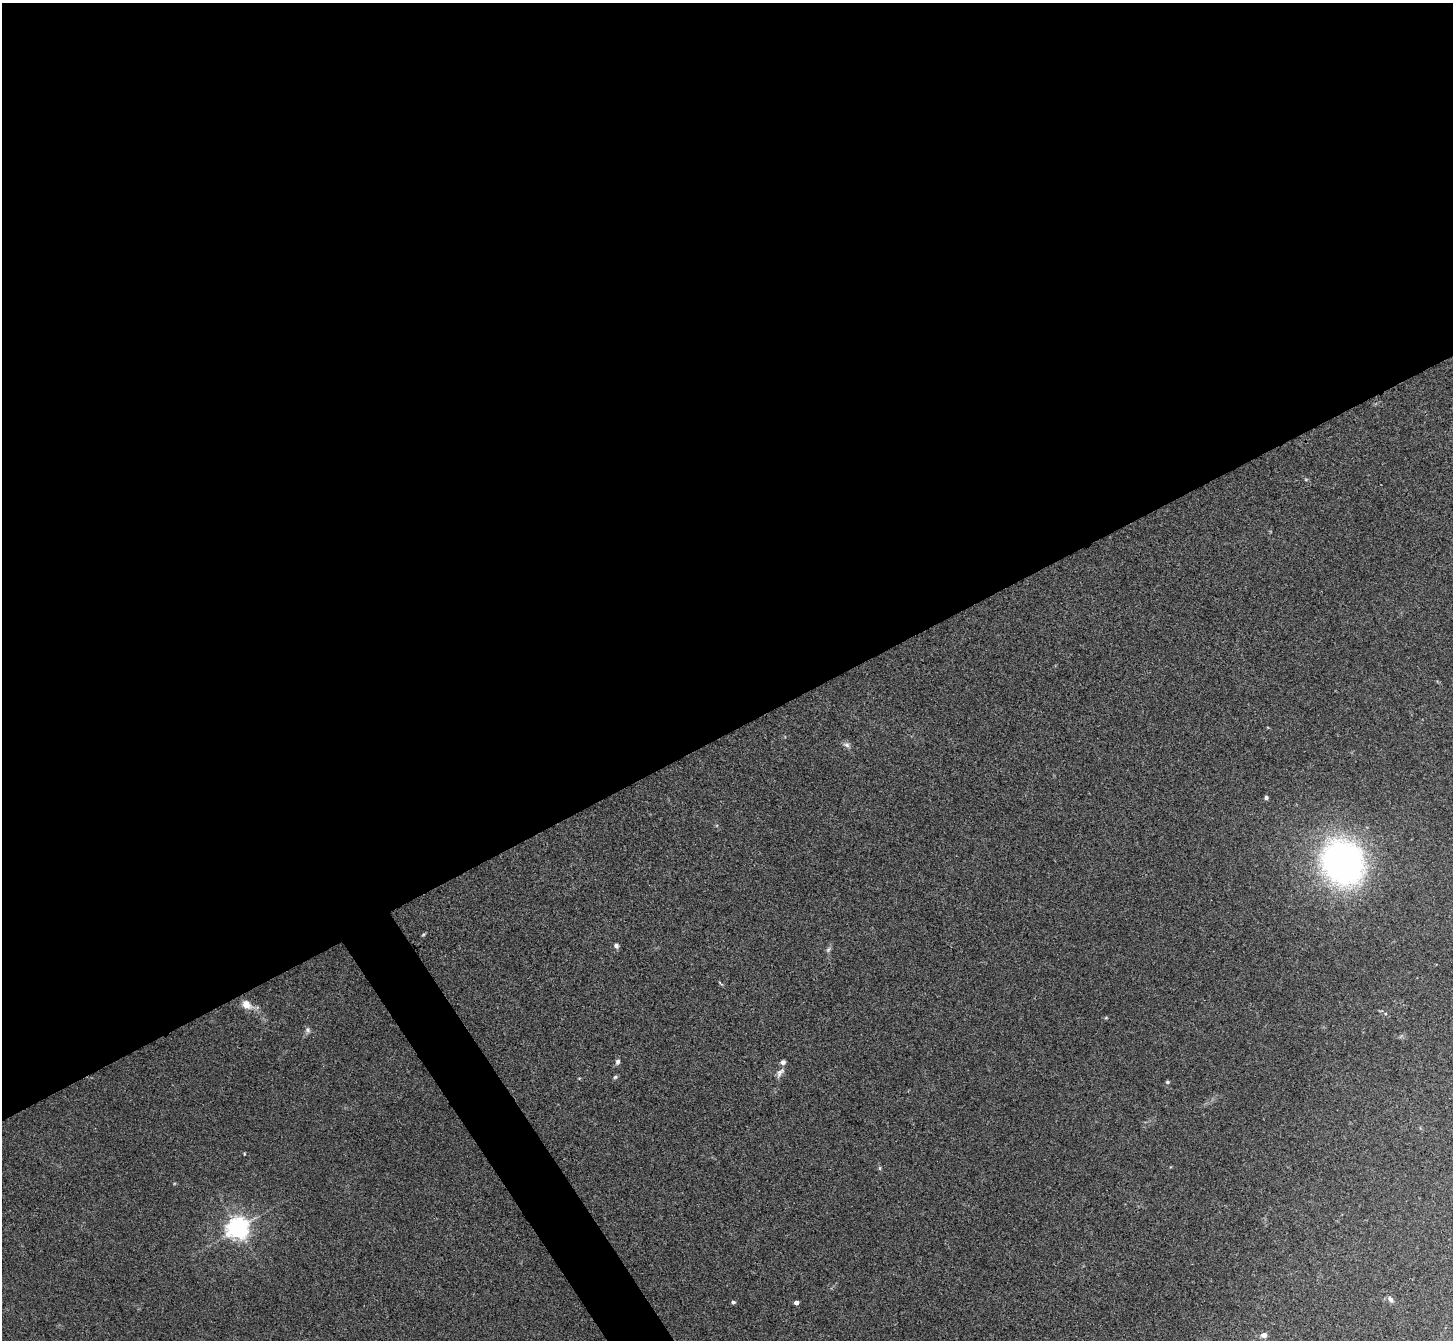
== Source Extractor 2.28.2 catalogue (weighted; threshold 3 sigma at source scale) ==
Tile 2 of 4 x 4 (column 2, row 1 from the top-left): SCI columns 1455-2905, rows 4173-5510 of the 5810 x 5804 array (HDU 1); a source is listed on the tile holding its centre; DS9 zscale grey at full resolution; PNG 1455 x 1342 px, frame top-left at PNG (2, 3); no overlay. Shown black and unused: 56% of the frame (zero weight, under 3 of 4 exposures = <1% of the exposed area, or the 3 px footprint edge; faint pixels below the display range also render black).
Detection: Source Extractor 2.28.2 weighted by HDU 2 'WHT'; one run over the whole footprint, this tile lists its part. Background 0.0283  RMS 0.0047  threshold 0.0213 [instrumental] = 3 sigma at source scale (4.5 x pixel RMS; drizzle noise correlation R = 1.50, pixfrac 1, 0.05/0.05 arcsec/px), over >= 5 px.
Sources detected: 24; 1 inside a brighter listed object's ellipse — not listed separately; the other 23 listed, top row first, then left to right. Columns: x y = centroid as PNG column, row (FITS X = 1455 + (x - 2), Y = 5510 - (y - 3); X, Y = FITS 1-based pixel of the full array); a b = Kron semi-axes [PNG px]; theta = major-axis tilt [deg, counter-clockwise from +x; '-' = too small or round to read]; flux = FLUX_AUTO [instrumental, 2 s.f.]
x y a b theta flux
1306 479 6 4 0 0.54
847 745 10 7 -38 1.6
1266 797 5 4 - 1
1343 863 41 34 -60 170
423 935 6 3 20 0.5
616 946 6 5 - 1.5
828 950 8 5 54 1
720 983 9 2 -41 0.54
246 1005 11 9 -38 4.8
1385 1014 5 3 - 0.52
1106 1018 6 3 -18 0.49
308 1030 8 6 -66 1.3
617 1062 8 6 75 1.2
780 1073 16 6 55 2.3
615 1077 6 5 - 0.79
1167 1082 5 4 - 0.66
244 1154 4 2 - 0.34
880 1168 6 4 90 0.6
238 1228 7 7 - 360
1390 1299 10 6 -50 1.7
733 1302 6 4 -13 0.84
796 1303 4 4 - 2.6
1264 1335 5 4 - 3.9